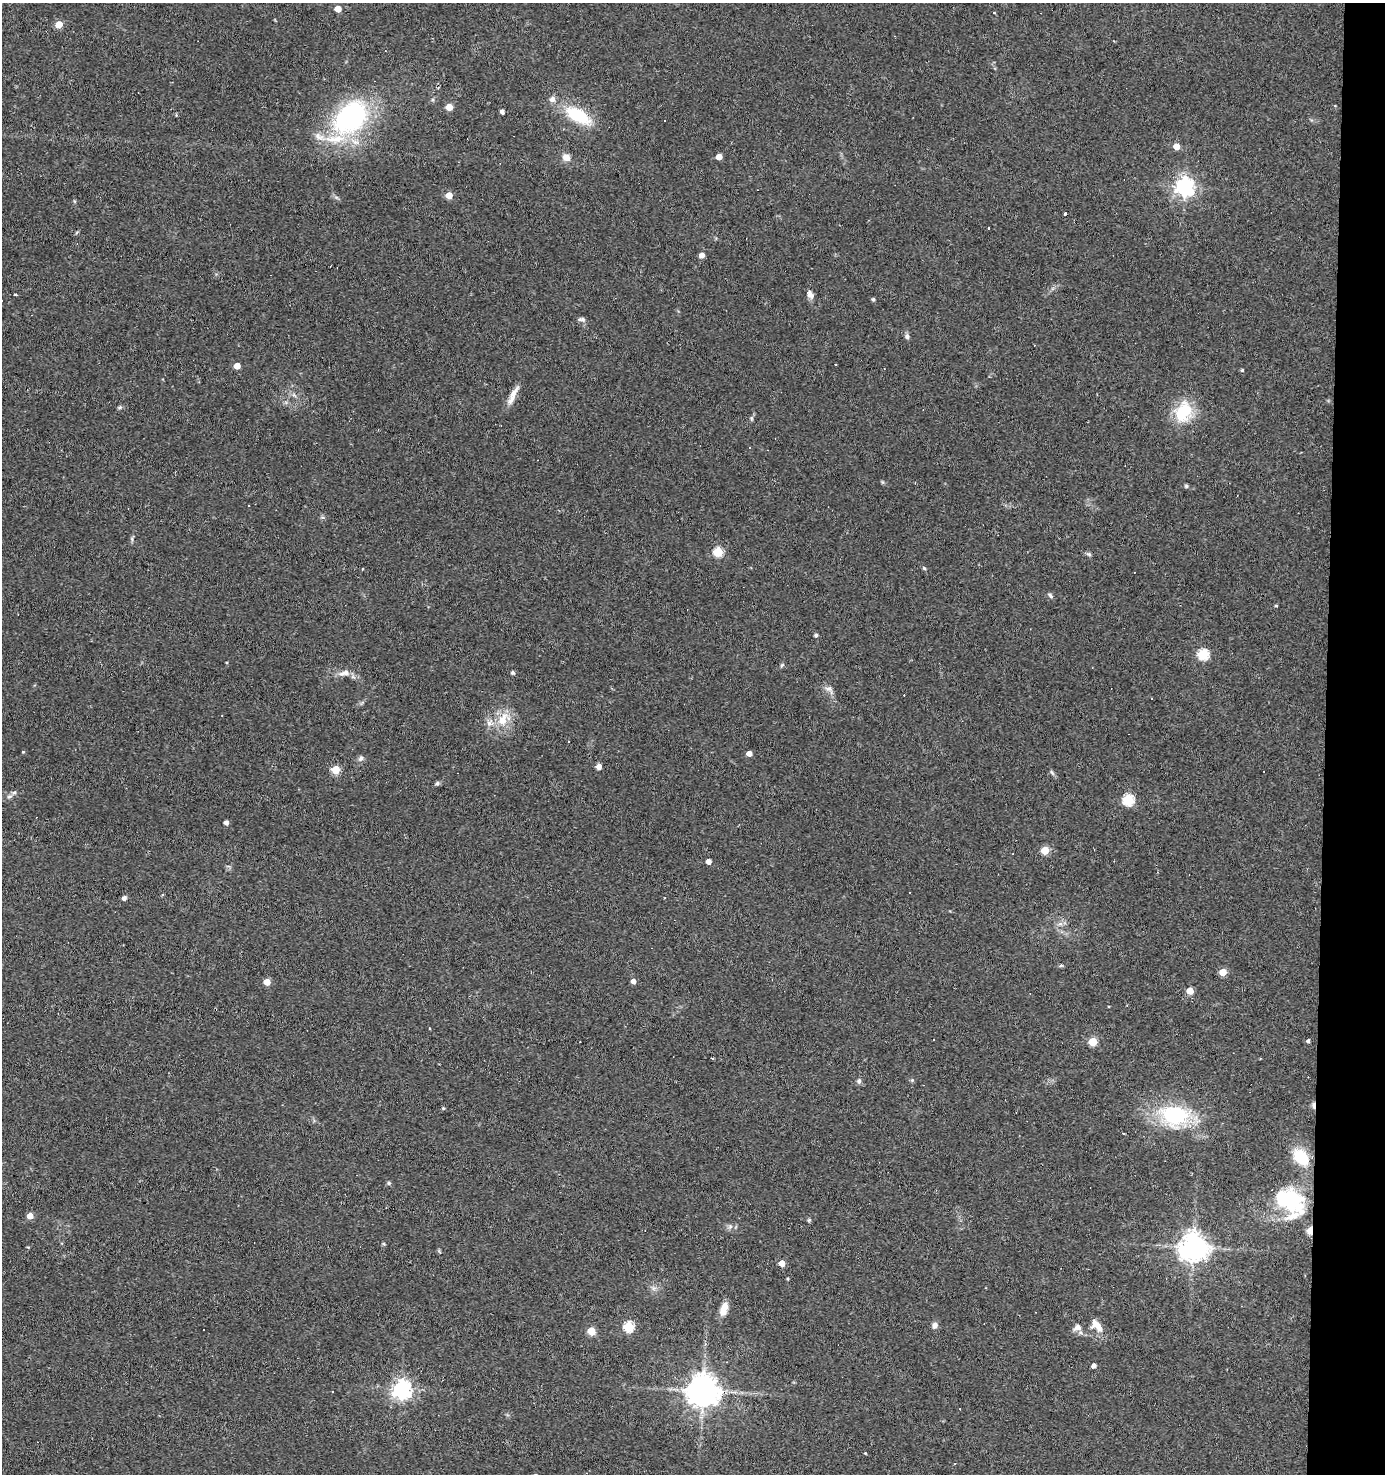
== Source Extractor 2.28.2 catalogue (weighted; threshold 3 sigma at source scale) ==
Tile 6 of 3 x 3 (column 3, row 2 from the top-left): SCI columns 2954-4336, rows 1472-2943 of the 4433 x 4414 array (HDU 1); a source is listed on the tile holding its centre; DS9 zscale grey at full resolution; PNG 1387 x 1476 px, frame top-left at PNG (2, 3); no overlay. Shown black and unused: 4% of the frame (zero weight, under 2 of 3 exposures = <1% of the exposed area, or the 3 px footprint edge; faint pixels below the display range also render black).
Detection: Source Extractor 2.28.2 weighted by HDU 2 'WHT'; one run over the whole footprint, this tile lists its part. Background 0.11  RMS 0.008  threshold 0.0362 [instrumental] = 3 sigma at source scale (4.5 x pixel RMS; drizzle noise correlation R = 1.50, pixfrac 1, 0.05/0.05 arcsec/px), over >= 5 px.
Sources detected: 113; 15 cosmic-ray / hot-pixel residue — not listed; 7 inside a brighter listed object's ellipse — not listed separately; the other 91 listed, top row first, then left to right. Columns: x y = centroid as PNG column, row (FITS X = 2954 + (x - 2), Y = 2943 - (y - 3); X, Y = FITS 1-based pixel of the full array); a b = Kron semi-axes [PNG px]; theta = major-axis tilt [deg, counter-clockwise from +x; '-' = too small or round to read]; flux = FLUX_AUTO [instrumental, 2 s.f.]
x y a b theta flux
338 9 5 4 - 12
994 13 3 2 - 1
59 24 5 5 - 16
552 99 8 7 - 3.4
449 107 5 5 - 14
502 112 4 4 - 3
176 115 4 4 - 0.77
578 115 28 13 -30 38
350 117 39 27 44 140
1176 146 4 4 - 11
566 157 9 8 - 5.8
719 157 4 4 - 9
1184 187 7 7 - 390
449 195 5 5 - 11
1065 214 3 3 - 2.5
702 255 4 4 - 5.4
810 294 12 7 -68 3.5
16 295 4 2 - 1.1
873 299 4 4 - 1.5
582 319 10 5 -4 2.1
907 336 7 6 - 2.2
237 366 4 4 - 11
1242 370 4 3 - 0.99
513 395 28 7 64 7.7
120 407 5 5 - 1.3
1183 412 28 21 68 30
751 418 6 4 -72 1
1186 486 5 5 - 1.1
322 517 6 4 -17 1.2
718 552 5 5 - 49
1089 554 7 5 -21 1.5
924 568 6 3 -45 1
362 569 4 2 - 0.5
1050 596 7 5 -52 1.7
1276 605 4 3 - 0.83
816 635 5 4 - 1.7
1203 654 5 5 - 68
782 665 7 4 45 1.1
346 673 11 8 17 4.9
512 673 5 5 - 1.2
829 689 13 8 -46 4
503 720 21 13 68 15
23 752 4 3 - 0.7
749 753 4 4 - 5.6
361 758 9 6 57 2.4
599 767 4 4 - 6.9
336 770 5 5 - 28
1052 772 8 4 -56 1.6
437 783 6 5 - 1.4
14 792 7 6 - 2.2
1128 800 5 5 - 75
226 823 4 4 - 3.5
1045 850 5 5 - 25
708 861 4 4 - 6.2
124 898 4 4 - 3.4
1060 924 7 4 18 2.2
1062 932 6 5 - 1.6
1061 965 6 4 3 1.1
1223 972 5 5 - 20
633 981 4 4 - 4.6
267 982 5 4 - 13
1190 991 5 5 - 16
429 1029 3 2 - 0.96
934 1039 3 2 - 0.61
1308 1041 4 4 - 1.9
1093 1042 5 5 - 32
912 1080 5 5 - 1
859 1081 7 5 89 1.9
443 1108 4 4 - 1.1
1174 1115 31 22 -6 66
1124 1133 3 2 - 0.82
1301 1157 17 12 -50 29
389 1183 6 5 - 1.3
1290 1201 45 29 -30 74
30 1216 5 5 - 8.6
809 1220 5 4 - 0.94
730 1226 7 4 1 1.9
1194 1247 9 9 - 820
782 1263 4 4 - 12
788 1279 4 3 - 0.83
654 1288 7 6 - 2.4
724 1309 17 8 72 8.4
935 1325 7 6 - 3.5
628 1326 5 5 - 60
1077 1327 10 8 11 4.2
1099 1327 14 8 -77 6.2
591 1331 5 5 - 24
1094 1366 4 4 - 3.5
401 1389 7 7 - 410
703 1391 10 10 - 1300
865 1453 4 3 - 0.68